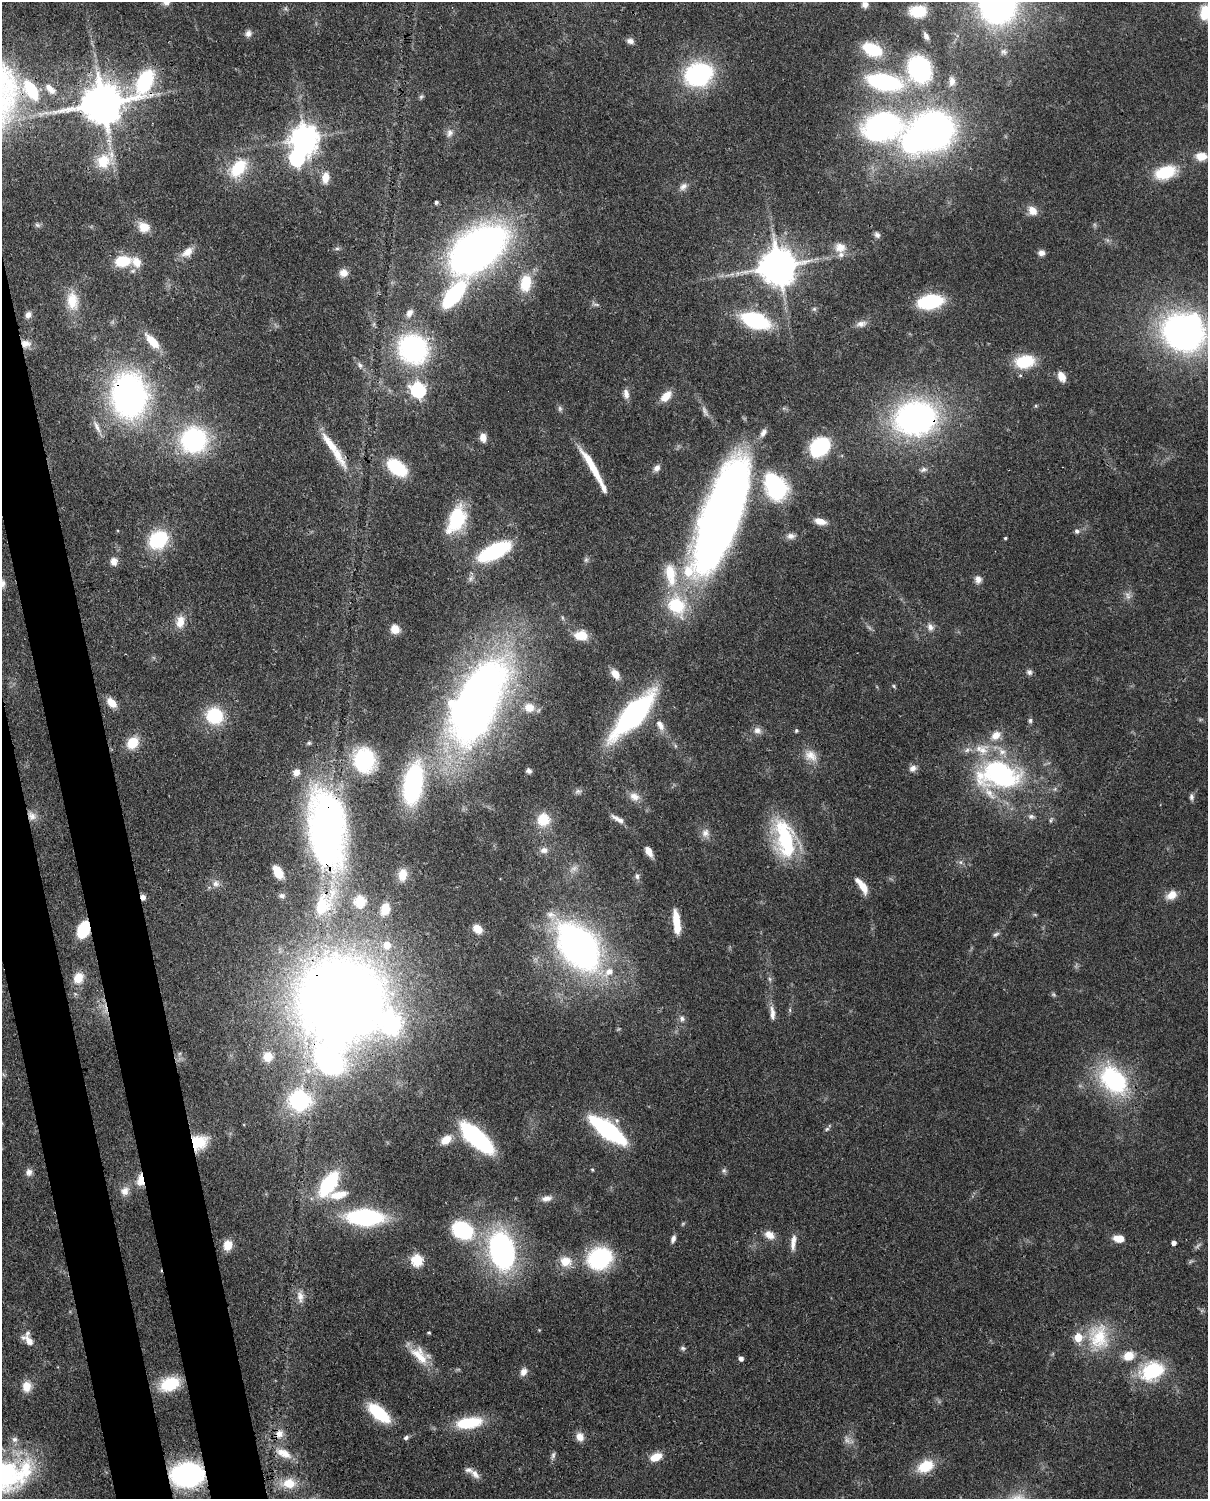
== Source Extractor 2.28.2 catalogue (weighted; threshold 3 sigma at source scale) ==
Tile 7 of 4 x 3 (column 3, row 2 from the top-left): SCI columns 2500-3705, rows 1652-3148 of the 5001 x 4910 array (HDU 1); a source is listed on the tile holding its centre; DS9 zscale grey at full resolution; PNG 1210 x 1501 px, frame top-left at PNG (2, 2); no overlay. Shown black and unused: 6% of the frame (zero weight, under 3 of 4 exposures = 7% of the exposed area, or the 3 px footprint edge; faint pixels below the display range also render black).
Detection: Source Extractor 2.28.2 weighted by HDU 2 'WHT'; one run over the whole footprint, this tile lists its part. Background 0.107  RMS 0.0042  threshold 0.0188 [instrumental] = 3 sigma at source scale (4.5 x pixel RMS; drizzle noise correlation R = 1.50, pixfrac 1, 0.05/0.05 arcsec/px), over >= 5 px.
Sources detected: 237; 3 too faint to see at this stretch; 6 inside a brighter object's white glare — not listed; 17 inside a brighter listed object's ellipse — not listed separately; the other 211 listed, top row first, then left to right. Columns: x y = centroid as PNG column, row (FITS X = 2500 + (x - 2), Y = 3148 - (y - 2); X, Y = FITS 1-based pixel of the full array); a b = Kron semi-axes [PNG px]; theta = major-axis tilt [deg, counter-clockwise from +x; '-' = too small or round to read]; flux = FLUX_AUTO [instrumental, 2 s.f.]
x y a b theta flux
998 3 33 30 -84 170
865 4 9 8 - 2.2
918 11 18 13 3 13
1205 12 15 10 80 12
248 33 9 8 - 1.9
926 36 11 6 -64 1.6
630 41 9 7 -23 1.8
872 49 19 11 -23 19
1004 52 9 8 - 1.6
919 69 21 16 -64 53
698 74 23 19 20 60
145 81 38 19 65 39
952 81 13 8 87 2.3
884 82 24 11 -11 67
50 89 16 7 -47 3.5
31 90 21 11 -58 23
421 97 7 5 49 0.81
102 103 12 11 - 1600
881 127 36 26 3 110
933 131 31 29 6 180
450 133 11 8 76 2.3
305 138 9 9 - 560
1201 156 13 9 -2 6
103 161 21 19 57 12
238 168 27 17 53 17
1165 172 21 12 19 18
325 178 15 9 84 4.6
683 186 12 8 48 2.2
436 202 4 3 - 0.9
1032 211 13 10 -45 4.1
37 225 8 5 -21 0.94
144 227 12 10 -28 6.1
877 235 8 6 -47 1.4
840 247 16 14 -11 5.2
337 248 7 4 0 0.73
478 249 55 33 38 230
187 252 17 10 39 4.5
1041 253 7 6 - 2.1
123 261 15 11 9 14
778 266 11 10 - 1200
343 273 9 9 - 3.4
526 283 18 11 81 13
454 295 21 9 50 65
72 300 24 15 -84 9.9
930 302 20 11 10 37
596 305 10 4 -5 0.98
814 309 6 5 - 0.82
409 313 11 7 56 2.2
28 315 9 7 61 2
755 320 23 12 -18 46
861 324 15 8 9 2.6
1183 333 32 26 -29 160
152 341 21 8 -47 9.2
26 344 14 10 -9 3.8
413 349 25 23 -45 71
1025 361 17 11 11 20
360 365 9 6 -60 1.4
1020 376 5 3 - 0.55
1061 377 12 8 -63 3.8
418 390 7 7 - 92
626 394 13 7 -78 2.4
129 395 31 24 -86 180
666 396 16 9 45 5.1
1036 406 5 4 - 0.54
560 408 8 6 -89 1
705 411 17 6 -63 2.2
915 418 33 27 9 150
97 427 21 6 -62 2.8
483 437 9 7 -80 3.4
194 440 24 23 - 61
330 444 60 9 -55 12
820 447 19 15 42 29
592 466 45 7 -59 13
397 468 18 11 -37 27
657 468 10 8 55 2
924 469 10 6 19 1.4
773 483 19 16 -21 44
721 515 118 34 70 330
457 519 30 17 66 24
820 521 13 7 -15 4.5
1077 531 6 6 - 1.2
791 536 10 8 4 2.1
1005 538 3 3 - 0.55
158 540 21 17 35 25
494 551 31 13 26 38
586 560 6 6 - 0.88
114 561 10 8 -84 2.8
670 574 37 16 -82 16
978 579 9 8 - 2.4
2 583 10 7 -83 2
1128 596 12 6 -67 2
563 618 6 4 -70 0.61
180 622 16 11 79 5.5
930 627 11 8 -55 2.2
395 629 9 9 - 5
581 635 15 11 -6 7
1029 672 8 7 - 1.3
615 674 13 8 -54 4.2
894 686 5 4 - 0.55
477 701 79 36 63 350
112 703 13 8 -47 5.2
529 707 14 12 -15 6.2
634 714 34 12 48 140
214 716 13 12 - 29
1030 720 6 5 - 0.89
660 725 17 9 -59 4
757 730 11 9 -14 2.3
796 731 4 4 - 0.68
996 735 14 10 35 4.8
132 743 14 12 49 8.7
309 743 6 5 - 0.76
811 756 19 14 -38 5.7
364 760 21 18 -74 37
913 768 10 8 37 2.1
529 771 6 5 - 1.3
296 772 10 9 - 3.3
999 775 63 38 -5 75
413 784 40 18 80 52
578 791 10 6 -4 1.2
634 797 14 10 -28 3.6
1191 797 9 5 -80 1.2
32 816 13 10 -52 3.5
1031 816 9 7 -4 1.4
543 819 12 12 - 11
618 819 19 6 -30 2.7
327 828 48 22 -87 340
705 833 12 11 - 3
785 839 43 20 -78 43
544 850 11 9 1 2.4
649 851 10 6 -60 4.1
960 862 6 6 - 1.1
278 872 10 6 -61 11
403 875 13 9 83 5.4
637 876 8 6 86 1.3
216 883 11 9 11 2.7
862 886 22 7 -54 6.2
1171 895 14 10 33 4.4
282 896 7 6 - 1
143 897 7 6 - 1.6
360 901 6 5 - 39
322 905 28 20 75 15
385 909 11 8 73 5.3
676 922 24 7 -84 9.6
477 929 10 8 -37 4.8
83 930 15 10 70 17
996 934 9 5 23 1
387 945 10 9 - 4.1
578 947 52 33 -51 170
78 978 14 11 58 6.6
770 979 7 4 -88 0.81
1053 994 6 5 - 0.67
341 1000 70 60 19 590
105 1009 19 4 -84 2.7
790 1010 6 4 -73 0.57
772 1013 20 6 -86 3.1
682 1019 8 7 - 1.6
268 1056 9 8 - 7
1113 1080 28 19 -48 57
299 1100 21 21 - 40
827 1129 6 5 - 0.75
608 1130 26 9 -36 88
477 1138 26 10 -43 84
446 1140 13 9 34 5.7
199 1142 19 16 29 12
592 1170 5 4 - 0.46
724 1170 7 5 -69 0.94
29 1172 9 8 - 2.1
141 1180 13 7 87 6.9
329 1184 24 11 57 38
125 1191 13 11 43 3.6
338 1195 27 10 10 8.5
546 1198 14 8 11 2.8
365 1217 27 12 -2 67
462 1230 16 13 -27 44
769 1235 13 9 -33 3.9
1118 1238 12 8 -8 4.6
673 1239 9 5 72 1.7
793 1243 22 7 84 3.4
1174 1243 4 4 - 1.8
228 1245 12 10 74 5.8
502 1251 32 21 -78 100
600 1258 20 17 28 47
417 1260 6 5 - 44
566 1261 15 13 -3 7.1
300 1296 17 8 -83 3.4
539 1330 4 4 - 0.35
429 1333 5 3 - 0.46
1099 1337 36 28 -87 22
28 1340 15 8 -59 5.3
683 1348 8 5 -40 0.92
420 1355 29 16 -42 10
1128 1356 14 11 23 5.7
741 1358 5 4 - 1.7
1152 1371 29 20 24 26
523 1372 10 8 70 2.6
170 1384 19 13 20 18
26 1386 12 10 87 5.6
379 1413 20 10 -40 25
469 1423 23 9 8 25
279 1434 11 10 - 3.6
406 1437 6 5 - 1.3
580 1437 11 9 -67 3.5
15 1439 8 7 - 1.5
284 1453 24 11 -25 7
553 1455 10 5 78 1.2
656 1457 13 8 24 6.4
925 1466 19 13 27 12
475 1474 16 8 -50 3
4 1475 54 31 5 69
187 1475 21 16 4 88
289 1483 19 13 -1 8.9
Overlapping masked pixels (flux is a lower limit): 21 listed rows (the first 20) at x y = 145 81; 102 103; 478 249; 26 344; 129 395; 915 418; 194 440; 477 701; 32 816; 327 828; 143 897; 322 905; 83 930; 341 1000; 105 1009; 299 1100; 199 1142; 141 1180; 279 1434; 4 1475
Isophote crosses this tile's border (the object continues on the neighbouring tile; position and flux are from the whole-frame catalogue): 5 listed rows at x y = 998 3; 865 4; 1205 12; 2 583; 4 1475